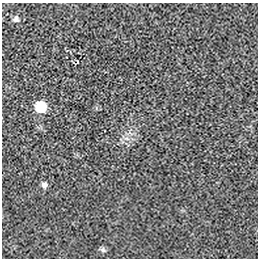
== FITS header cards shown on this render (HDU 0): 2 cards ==
NAXIS1  =                  256 / length of data axis 1
NAXIS2  =                  256 / length of data axis 2

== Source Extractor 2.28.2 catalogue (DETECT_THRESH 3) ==
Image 256 x 256 px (HDU 0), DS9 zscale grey, 1 PNG px = 1 image px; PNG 260 x 260 px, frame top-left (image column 1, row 256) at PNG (2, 3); no overlay
Background -6.89e-05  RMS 0.0029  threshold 0.00867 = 3 sigma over >= 5 px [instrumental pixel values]
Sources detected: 4; all 4 listed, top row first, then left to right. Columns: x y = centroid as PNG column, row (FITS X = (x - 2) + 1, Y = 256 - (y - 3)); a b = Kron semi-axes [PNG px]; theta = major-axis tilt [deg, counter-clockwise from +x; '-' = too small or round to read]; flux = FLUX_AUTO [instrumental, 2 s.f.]
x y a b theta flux
16 19 9 8 - 0.68
41 107 8 8 - 6.8
44 185 8 7 - 0.6
103 250 8 6 -87 0.45